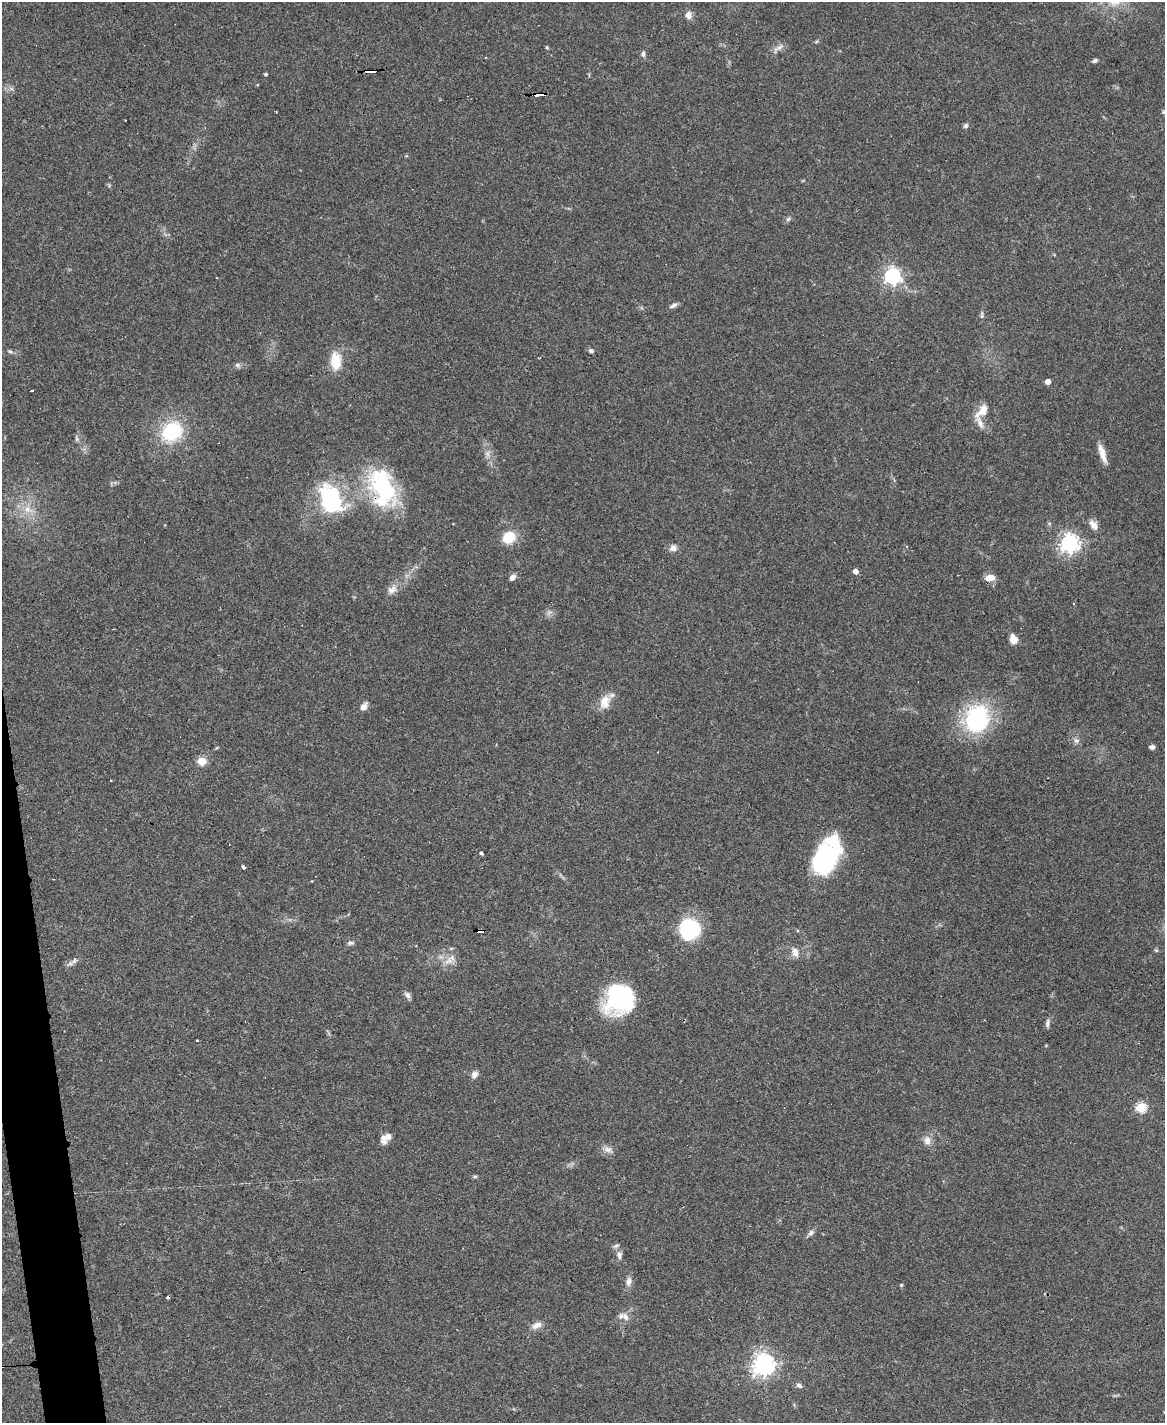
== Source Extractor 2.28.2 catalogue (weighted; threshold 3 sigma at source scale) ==
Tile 7 of 4 x 3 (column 3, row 2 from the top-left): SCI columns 2328-3490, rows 1661-3081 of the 4656 x 4633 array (HDU 1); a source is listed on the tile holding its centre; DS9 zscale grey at full resolution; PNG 1167 x 1425 px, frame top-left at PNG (2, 2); no overlay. Shown black and unused: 2% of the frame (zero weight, under 3 of 4 exposures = <1% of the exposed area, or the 3 px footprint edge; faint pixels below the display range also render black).
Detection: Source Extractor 2.28.2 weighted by HDU 2 'WHT'; one run over the whole footprint, this tile lists its part. Background 0.0738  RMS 0.005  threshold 0.0223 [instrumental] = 3 sigma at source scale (4.5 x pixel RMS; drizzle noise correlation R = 1.50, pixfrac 1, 0.05/0.05 arcsec/px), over >= 5 px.
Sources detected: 78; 1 too faint to see at this stretch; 1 inside a brighter object's white glare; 1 cosmic-ray / hot-pixel residue — not listed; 4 inside a brighter listed object's ellipse — not listed separately; the other 71 listed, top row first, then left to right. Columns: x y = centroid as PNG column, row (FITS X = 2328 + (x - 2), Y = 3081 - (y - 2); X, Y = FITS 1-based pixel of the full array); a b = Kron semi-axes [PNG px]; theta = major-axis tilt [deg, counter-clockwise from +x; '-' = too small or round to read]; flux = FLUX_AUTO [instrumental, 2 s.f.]
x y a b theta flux
688 15 9 7 -90 2.5
547 47 5 4 - 0.66
779 47 14 6 27 2.4
643 54 7 5 90 1.2
1095 60 6 4 34 1.1
370 71 11 4 5 5.5
266 74 3 3 - 0.73
539 94 8 4 7 43
276 111 3 2 - 0.51
966 126 7 5 45 1
788 219 7 4 45 0.96
892 276 6 6 - 170
673 305 12 5 24 1.5
982 315 9 4 84 1
10 351 7 4 -28 0.9
591 351 6 5 - 1.1
539 358 4 3 - 0.47
336 361 19 12 -89 11
237 365 8 6 -21 1.2
1048 381 4 4 - 3.7
982 411 22 10 49 6.3
172 432 21 17 41 33
76 439 8 4 -81 0.98
1102 453 24 7 -72 5
383 486 49 29 -57 48
331 495 26 24 -7 40
27 509 10 9 - 4.3
1094 525 14 8 -49 3.4
509 537 12 10 47 14
1069 543 7 7 - 250
673 548 9 8 - 2.5
856 571 5 4 - 3.2
512 577 8 6 48 2.4
990 578 11 7 2 4.4
392 589 15 10 40 3.7
1013 639 10 7 -71 4.5
605 702 19 12 75 6.6
364 706 9 6 53 3
977 719 34 27 79 48
1076 741 8 6 -2 1.6
1152 747 5 5 - 1.4
202 761 5 5 - 24
481 853 4 3 - 0.98
827 856 39 22 61 60
244 867 4 3 - 1.5
689 929 21 19 -69 36
481 931 6 3 2 30
350 943 10 4 12 1.1
1156 950 6 4 -41 0.66
795 952 13 8 -74 3.2
74 960 10 6 70 1.7
449 960 11 6 -61 3.1
407 995 9 7 -57 1.8
619 999 31 28 51 49
1047 1023 10 5 81 1.6
198 1041 3 3 - 0.72
474 1075 9 7 55 2.4
1141 1107 5 5 - 36
388 1136 8 7 - 2.5
927 1140 13 10 -80 3.1
608 1150 14 6 -29 2.4
475 1176 6 4 1 0.69
811 1233 9 6 40 1.6
616 1246 9 4 25 1
619 1255 11 6 89 2
629 1282 13 7 84 2.5
901 1285 5 4 - 0.55
625 1317 12 8 -48 3
537 1325 14 8 22 3.1
763 1364 7 7 - 370
799 1385 9 6 -27 1.4
Overlapping masked pixels (flux is a lower limit): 4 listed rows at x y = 370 71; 539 94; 383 486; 481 931